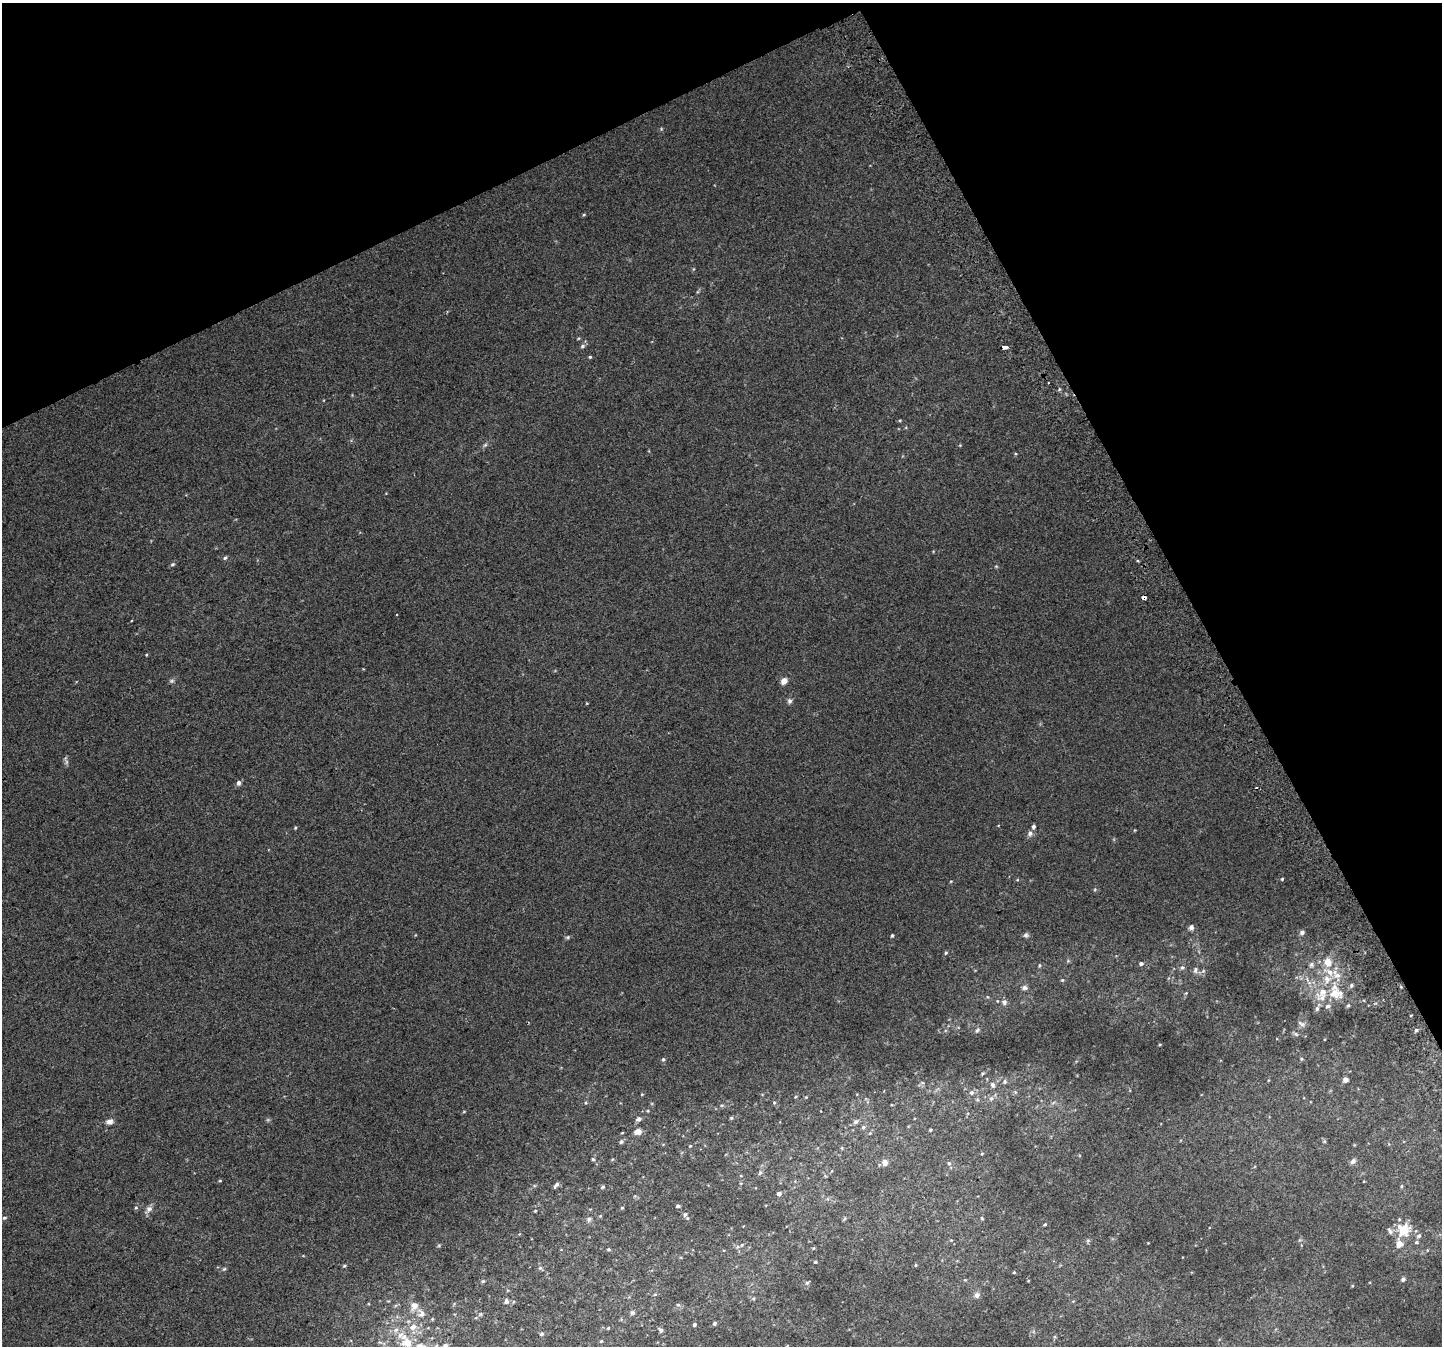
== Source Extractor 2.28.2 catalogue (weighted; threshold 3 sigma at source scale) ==
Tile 3 of 4 x 4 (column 3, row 1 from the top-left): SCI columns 2920-4359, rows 4211-5554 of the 5835 x 5676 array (HDU 1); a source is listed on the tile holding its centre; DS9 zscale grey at full resolution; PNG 1444 x 1348 px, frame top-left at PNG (2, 3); no overlay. Shown black and unused: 25% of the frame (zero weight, under 2 of 3 exposures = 2% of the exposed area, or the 3 px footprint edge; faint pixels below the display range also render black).
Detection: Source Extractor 2.28.2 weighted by HDU 2 'WHT'; one run over the whole footprint, this tile lists its part. Background 0.012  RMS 0.0062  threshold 0.0279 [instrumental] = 3 sigma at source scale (4.5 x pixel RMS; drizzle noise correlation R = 1.50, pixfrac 1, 0.0396/0.0396 arcsec/px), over >= 5 px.
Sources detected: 142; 3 cosmic-ray / hot-pixel residue — not listed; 7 inside a brighter listed object's ellipse — not listed separately; the other 132 listed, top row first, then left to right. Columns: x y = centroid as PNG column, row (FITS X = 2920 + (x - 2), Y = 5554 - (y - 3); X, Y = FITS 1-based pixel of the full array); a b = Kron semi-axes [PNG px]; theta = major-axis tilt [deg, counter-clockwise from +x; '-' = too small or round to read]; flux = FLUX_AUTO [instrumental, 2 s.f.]
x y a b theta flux
584 215 5 3 - 0.6
583 346 7 5 18 1.3
1005 347 6 3 -4 5.6
590 357 4 4 - 0.64
485 445 7 4 44 1.1
225 558 6 5 - 1.1
172 564 6 4 27 1
996 566 5 3 - 0.58
1144 597 4 4 - 4.8
397 615 3 2 - 0.42
172 681 7 5 20 1.2
784 681 5 4 - 6.7
789 701 7 6 - 1.5
587 703 4 3 - 0.42
66 762 9 4 -82 1.4
238 783 6 5 - 2.1
1033 826 5 4 - 1.4
295 828 4 3 - 0.63
1030 833 8 7 - 2.1
1282 879 4 4 - 0.68
951 881 4 3 - 0.47
1191 927 6 6 - 2
1302 933 5 5 - 1.9
892 935 4 3 - 0.9
1026 935 6 6 - 1.3
568 937 6 5 - 0.9
946 953 5 4 - 0.69
1328 962 7 6 - 8.6
1141 964 6 5 - 1.4
1311 964 6 6 - 1.6
1039 965 5 4 - 0.75
1182 968 7 6 - 1.4
1195 970 9 6 82 2
1330 972 18 9 -27 7.5
1062 980 5 4 - 0.68
1351 985 6 5 - 1.1
1025 988 6 5 - 2
1186 993 6 4 71 0.69
1335 993 16 15 - 11
1004 1002 7 6 - 2.1
1348 1005 5 4 - 0.86
1317 1009 8 6 74 1.5
1301 1024 12 5 -38 1.7
977 1030 8 5 46 1.5
1416 1030 5 4 - 0.89
1296 1034 7 4 -44 1
1160 1044 4 3 - 0.55
663 1059 5 4 - 0.9
1301 1059 4 4 - 0.65
983 1073 5 5 - 0.82
1345 1080 4 4 - 3.7
1005 1081 6 6 - 1.5
993 1085 7 6 - 2.2
971 1092 7 7 - 2.1
642 1094 4 3 - 0.43
796 1096 4 3 - 0.52
806 1097 4 4 - 0.49
991 1098 7 6 - 1.6
774 1102 5 4 - 0.72
722 1105 5 3 - 0.7
731 1118 5 4 - 0.73
639 1119 6 4 37 2
109 1122 7 6 - 2.9
856 1122 7 6 - 1.4
863 1127 5 5 - 1.1
930 1130 3 3 - 0.72
638 1131 5 4 - 6.7
622 1133 4 3 - 0.45
621 1142 5 5 - 1.2
690 1146 5 4 - 0.56
982 1153 4 3 - 0.52
593 1159 5 4 - 0.75
1353 1161 9 6 45 1.8
885 1163 6 6 - 3.3
949 1163 6 5 - 1.1
760 1173 7 5 64 1.2
220 1181 4 3 - 0.52
556 1185 8 4 53 1.6
1401 1186 5 3 - 0.74
603 1187 6 4 28 0.8
779 1194 5 4 - 2
635 1196 5 5 - 0.76
678 1206 5 4 - 1.2
136 1208 5 3 - 0.64
622 1208 4 4 - 0.66
149 1209 11 7 49 2.8
535 1211 4 3 - 0.46
685 1214 7 6 - 1.7
4 1218 6 4 1 0.85
845 1218 6 4 71 0.72
589 1219 7 7 - 1.7
982 1219 5 3 - 0.57
1045 1224 4 3 - 0.75
1404 1230 12 12 - 16
1390 1231 11 6 -60 1.9
1419 1236 7 6 - 1.7
951 1240 4 4 - 0.52
1088 1240 6 4 18 0.84
1416 1242 5 4 - 0.96
1399 1244 9 8 - 5.4
737 1247 7 5 13 1.4
813 1248 4 4 - 0.57
608 1249 5 4 - 0.78
815 1262 4 3 - 0.77
916 1265 4 4 - 0.67
344 1266 5 4 - 0.75
540 1268 5 4 - 0.85
224 1269 6 3 18 0.8
1014 1272 4 3 - 0.63
1403 1279 4 4 - 1.7
965 1280 4 4 - 0.59
483 1281 4 4 - 0.74
807 1283 5 5 - 1
1352 1286 4 3 - 0.5
977 1295 6 6 - 2.8
753 1299 6 4 1 0.81
506 1301 6 5 - 1.6
678 1305 6 4 -2 0.77
414 1306 11 9 54 5
421 1313 13 10 -58 4.9
632 1313 6 6 - 1.2
480 1314 6 4 -90 0.73
714 1323 4 4 - 1.2
694 1324 4 4 - 1.2
413 1327 10 8 32 4.8
608 1328 4 3 - 0.63
396 1330 8 6 23 2.4
661 1330 5 4 - 1.9
542 1334 6 5 - 1
601 1341 5 4 - 0.66
407 1343 17 14 -23 12
445 1346 7 6 - 2.4
Overlapping masked pixels (flux is a lower limit): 1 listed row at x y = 1144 597
Isophote crosses this tile's border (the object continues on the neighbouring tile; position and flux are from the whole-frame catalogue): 1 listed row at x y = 445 1346
Unlisted compact peaks at least as high as the median listed source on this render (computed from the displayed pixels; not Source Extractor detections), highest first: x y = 146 655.